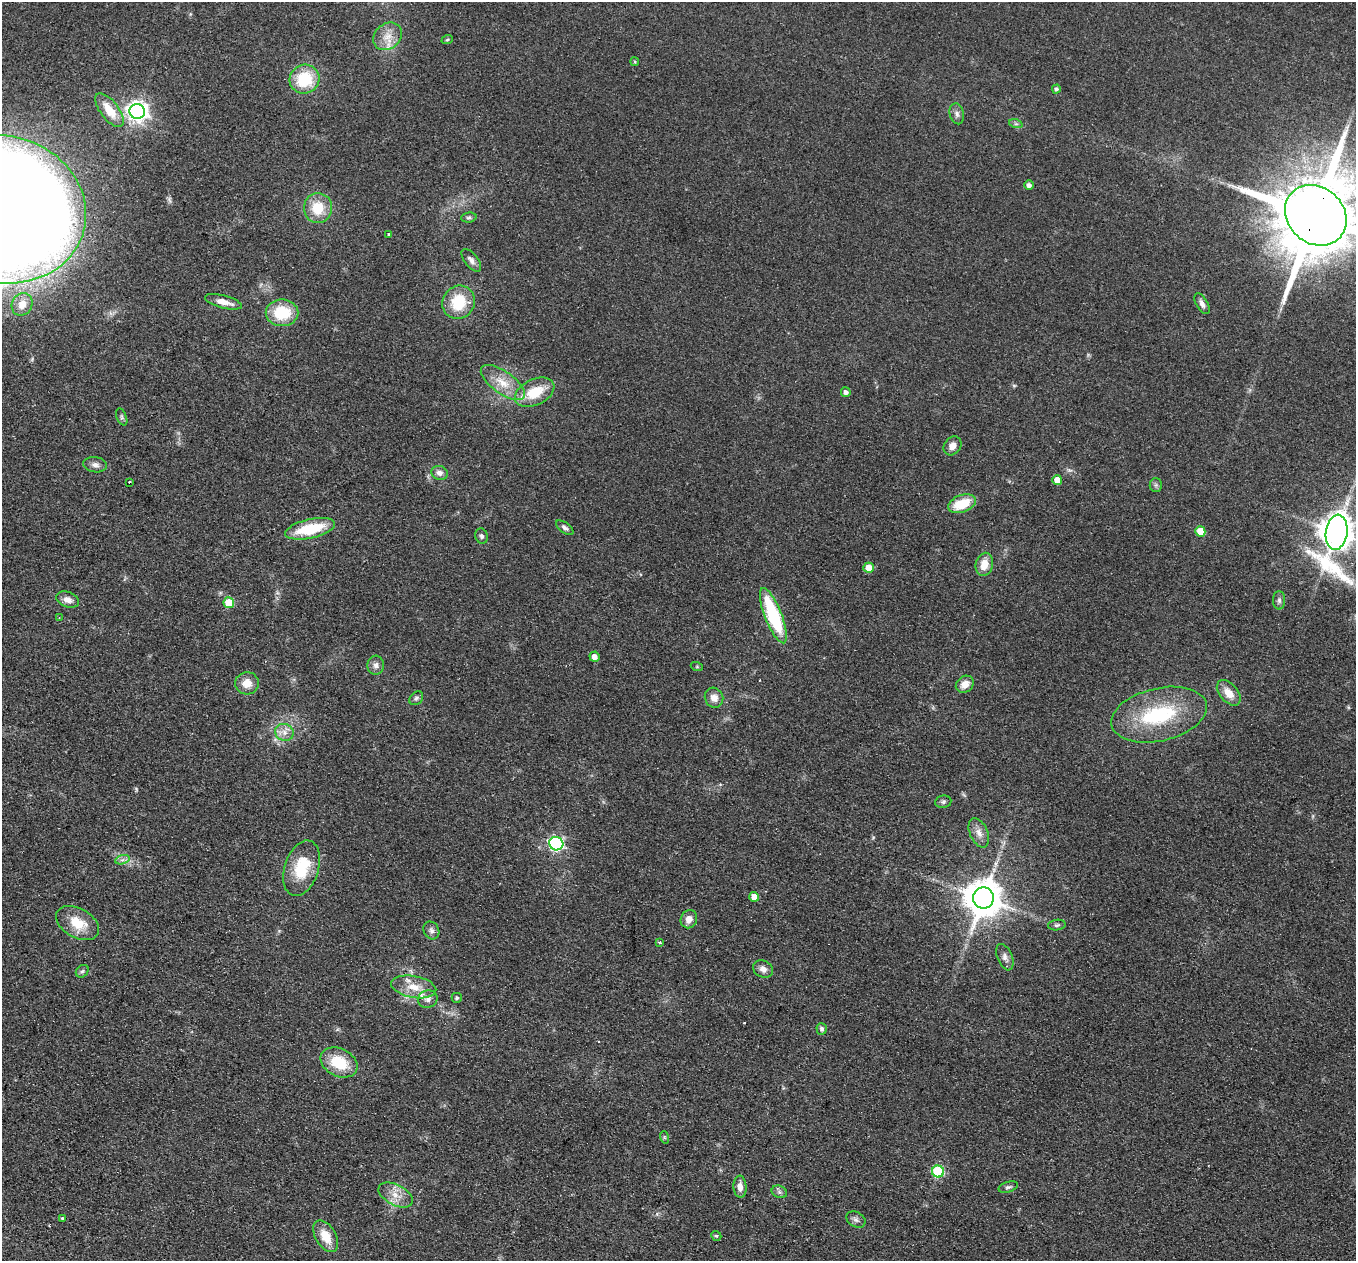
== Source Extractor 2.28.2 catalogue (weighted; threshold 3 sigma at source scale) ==
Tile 7 of 4 x 4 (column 3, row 2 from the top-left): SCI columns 2733-4086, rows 2836-4094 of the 5464 x 5543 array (HDU 1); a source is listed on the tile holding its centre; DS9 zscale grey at full resolution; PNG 1358 x 1263 px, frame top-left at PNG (2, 2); each listed source drawn as its Kron ellipse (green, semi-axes under 4 px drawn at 4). Shown black and unused: <1% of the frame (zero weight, under 2 of 3 exposures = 3% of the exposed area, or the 3 px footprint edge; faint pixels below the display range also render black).
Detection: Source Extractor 2.28.2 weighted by HDU 2 'WHT'; one run over the whole footprint, this tile lists its part. Background 0.114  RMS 0.011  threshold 0.0476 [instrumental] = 3 sigma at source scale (4.5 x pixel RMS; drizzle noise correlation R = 1.50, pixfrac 1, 0.05/0.05 arcsec/px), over >= 5 px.
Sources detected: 89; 1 inside a brighter object's white glare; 2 cosmic-ray / hot-pixel residue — neither listed nor drawn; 2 inside a brighter listed object's ellipse — not listed separately; the other 84 listed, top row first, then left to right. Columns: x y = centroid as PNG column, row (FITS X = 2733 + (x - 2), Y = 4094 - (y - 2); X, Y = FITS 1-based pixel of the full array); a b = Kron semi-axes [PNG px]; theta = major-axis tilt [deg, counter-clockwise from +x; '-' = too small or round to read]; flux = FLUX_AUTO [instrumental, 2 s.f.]
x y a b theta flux
388 36 15 12 38 14
447 40 6 3 19 1.3
635 62 4 3 - 0.97
304 79 15 14 - 45
1056 89 4 4 - 2.6
109 110 20 9 -52 22
137 112 8 7 - 640
957 114 11 7 -75 4
1016 124 7 4 -18 2
1029 185 5 4 - 4.3
318 208 15 14 - 27
2 209 85 73 -15 3500
1316 215 33 28 -42 20000
469 217 8 5 6 2.1
389 234 3 3 - 3.6
471 260 13 6 -52 5.1
223 302 19 6 -14 11
459 302 17 16 - 38
22 304 11 10 - 12
1202 304 11 5 -61 4.6
282 313 16 13 0 41
503 383 26 11 -36 21
535 392 21 13 26 31
846 392 5 5 - 4.5
122 417 9 5 -68 2.2
952 446 10 8 51 7.5
95 465 12 7 -7 5
440 473 8 7 - 5.1
1057 480 5 5 - 13
129 482 2 2 - 0.88
1156 485 6 6 - 2.5
962 504 14 8 20 29
565 528 10 5 -36 3.2
310 529 25 9 13 46
1200 531 5 5 - 22
1337 532 17 11 83 2200
481 536 8 6 -73 2.7
984 564 12 8 76 14
869 568 5 5 - 15
68 600 12 7 -20 7.1
1279 600 9 6 -90 3.1
229 603 5 5 - 34
773 616 29 8 -68 89
59 617 3 2 - 0.85
594 657 5 5 - 7
376 665 9 8 - 4.8
697 667 6 4 -19 1.2
247 683 12 11 - 12
965 684 9 8 - 9.7
1229 693 15 9 -49 13
416 698 8 6 45 2.5
714 698 10 9 - 8.7
1159 715 49 26 13 87
284 732 9 8 - 6.9
943 802 8 6 9 2.4
979 833 15 9 -66 7.8
556 844 7 6 - 200
122 860 7 4 18 2.9
302 868 29 17 72 42
754 897 5 5 - 13
983 898 10 10 - 2900
689 919 9 8 - 8.3
78 923 23 14 -29 26
1057 925 9 5 8 2.4
431 930 9 7 -64 3.8
660 943 3 3 - 7.2
1005 957 14 7 -68 5.2
763 969 10 8 -25 5.4
82 971 7 5 43 2.2
414 987 23 11 -10 18
457 998 5 5 - 1.9
428 999 10 8 21 4.8
822 1029 6 5 - 3.3
339 1062 19 13 -27 36
664 1137 6 4 -71 1.4
938 1172 6 6 - 87
740 1187 11 6 -87 7.7
1008 1187 10 5 16 2.7
779 1192 8 6 -21 2.9
396 1195 18 10 -28 13
62 1218 3 3 - 1
856 1220 10 7 -32 3.7
326 1236 17 10 -59 20
716 1236 5 4 - 1.6
Overlapping masked pixels (flux is a lower limit): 1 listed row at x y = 1316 215
Isophote crosses this tile's border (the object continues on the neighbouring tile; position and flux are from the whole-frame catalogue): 3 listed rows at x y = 2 209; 1316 215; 1337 532